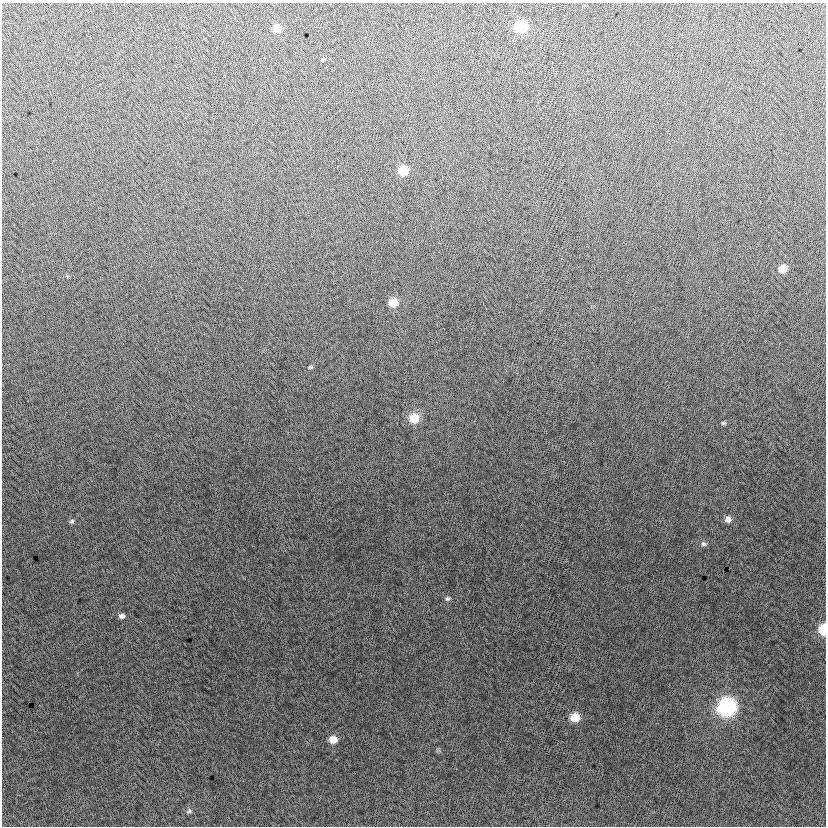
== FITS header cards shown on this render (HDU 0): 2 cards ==
NAXIS1  =                  824
NAXIS2  =                  824

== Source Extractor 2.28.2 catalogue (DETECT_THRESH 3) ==
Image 824 x 824 px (HDU 0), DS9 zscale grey, 1 PNG px = 1 image px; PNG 828 x 828 px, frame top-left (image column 1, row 824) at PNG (2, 3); no overlay
Background -5.84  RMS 12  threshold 37.5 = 3 sigma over >= 5 px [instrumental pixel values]
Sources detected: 19; all 19 listed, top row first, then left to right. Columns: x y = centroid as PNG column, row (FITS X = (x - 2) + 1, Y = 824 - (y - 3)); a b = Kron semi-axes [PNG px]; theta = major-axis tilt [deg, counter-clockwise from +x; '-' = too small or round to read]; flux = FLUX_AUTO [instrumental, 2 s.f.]
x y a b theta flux
521 26 8 8 - 53000
277 28 8 8 - 11000
323 59 6 4 46 1100
403 170 8 7 - 23000
783 268 8 7 - 11000
393 302 8 7 - 17000
310 367 5 4 - 1100
414 418 10 9 - 21000
723 423 6 5 - 1500
728 519 8 8 - 4800
72 521 7 6 - 1800
704 544 8 7 - 2500
447 598 7 5 18 1800
122 616 7 6 - 3100
823 629 7 5 -89 32000
727 707 10 9 - 240000
575 717 8 8 - 17000
333 739 8 7 - 11000
189 811 8 6 2 2100
At the frame edge (FLAGS 8, measured only in part): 1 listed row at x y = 823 629